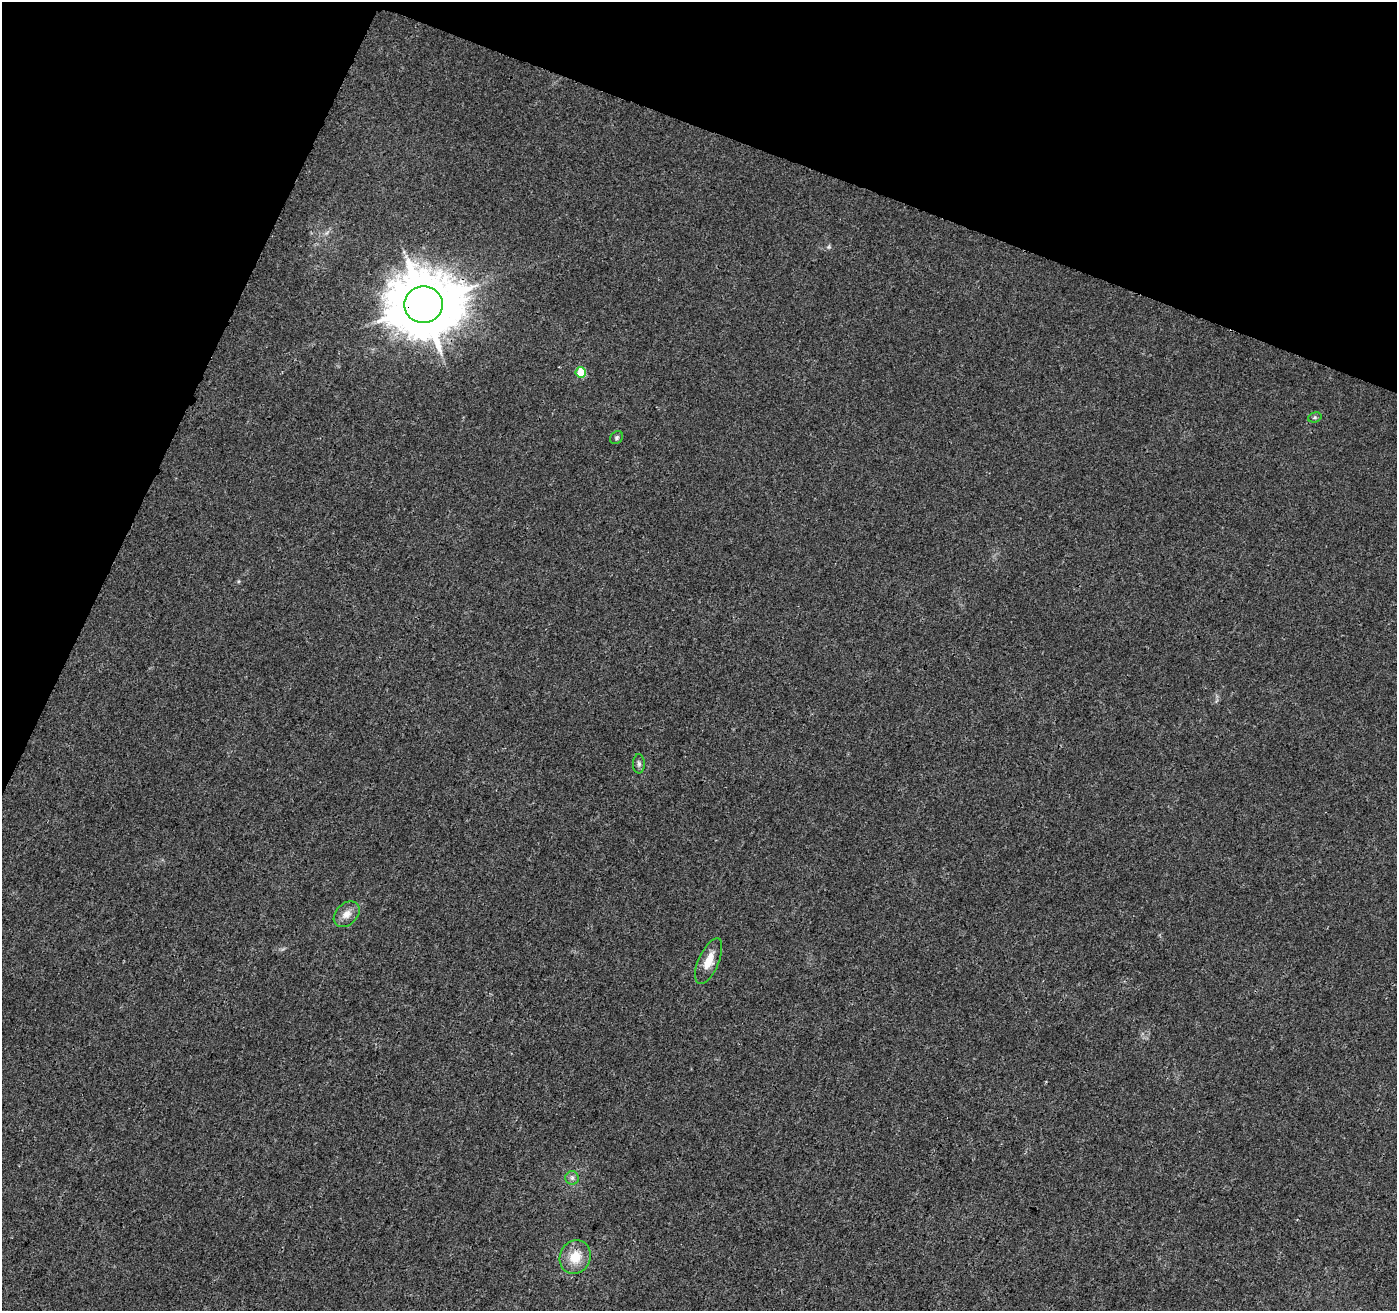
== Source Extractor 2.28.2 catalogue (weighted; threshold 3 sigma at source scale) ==
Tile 2 of 4 x 4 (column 2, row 1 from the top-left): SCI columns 1407-2801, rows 4145-5453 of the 5612 x 5737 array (HDU 1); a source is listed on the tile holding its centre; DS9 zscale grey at full resolution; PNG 1399 x 1313 px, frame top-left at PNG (2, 2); each listed source drawn as its Kron ellipse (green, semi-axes under 4 px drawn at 4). Shown black and unused: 19% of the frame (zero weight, under 3 of 4 exposures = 1% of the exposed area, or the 3 px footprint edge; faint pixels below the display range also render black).
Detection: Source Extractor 2.28.2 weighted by HDU 2 'WHT'; one run over the whole footprint, this tile lists its part. Background 0.00894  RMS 0.0029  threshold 0.0129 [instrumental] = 3 sigma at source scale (4.5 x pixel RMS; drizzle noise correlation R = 1.50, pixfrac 1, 0.0396/0.0396 arcsec/px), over >= 5 px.
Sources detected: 9; all 9 listed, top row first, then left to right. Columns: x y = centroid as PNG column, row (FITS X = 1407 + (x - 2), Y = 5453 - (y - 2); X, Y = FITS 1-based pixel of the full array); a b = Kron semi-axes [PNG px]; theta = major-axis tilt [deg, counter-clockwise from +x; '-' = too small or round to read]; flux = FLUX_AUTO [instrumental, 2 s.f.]
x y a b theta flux
423 305 19 18 - 2100
581 372 5 5 - 7.6
1315 417 7 5 18 0.5
616 438 7 5 47 0.6
639 764 9 6 -89 0.83
347 914 15 10 44 2.6
709 961 24 10 66 4.3
572 1178 6 6 - 0.84
575 1257 17 15 63 6.2
Overlapping masked pixels (flux is a lower limit): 1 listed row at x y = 423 305